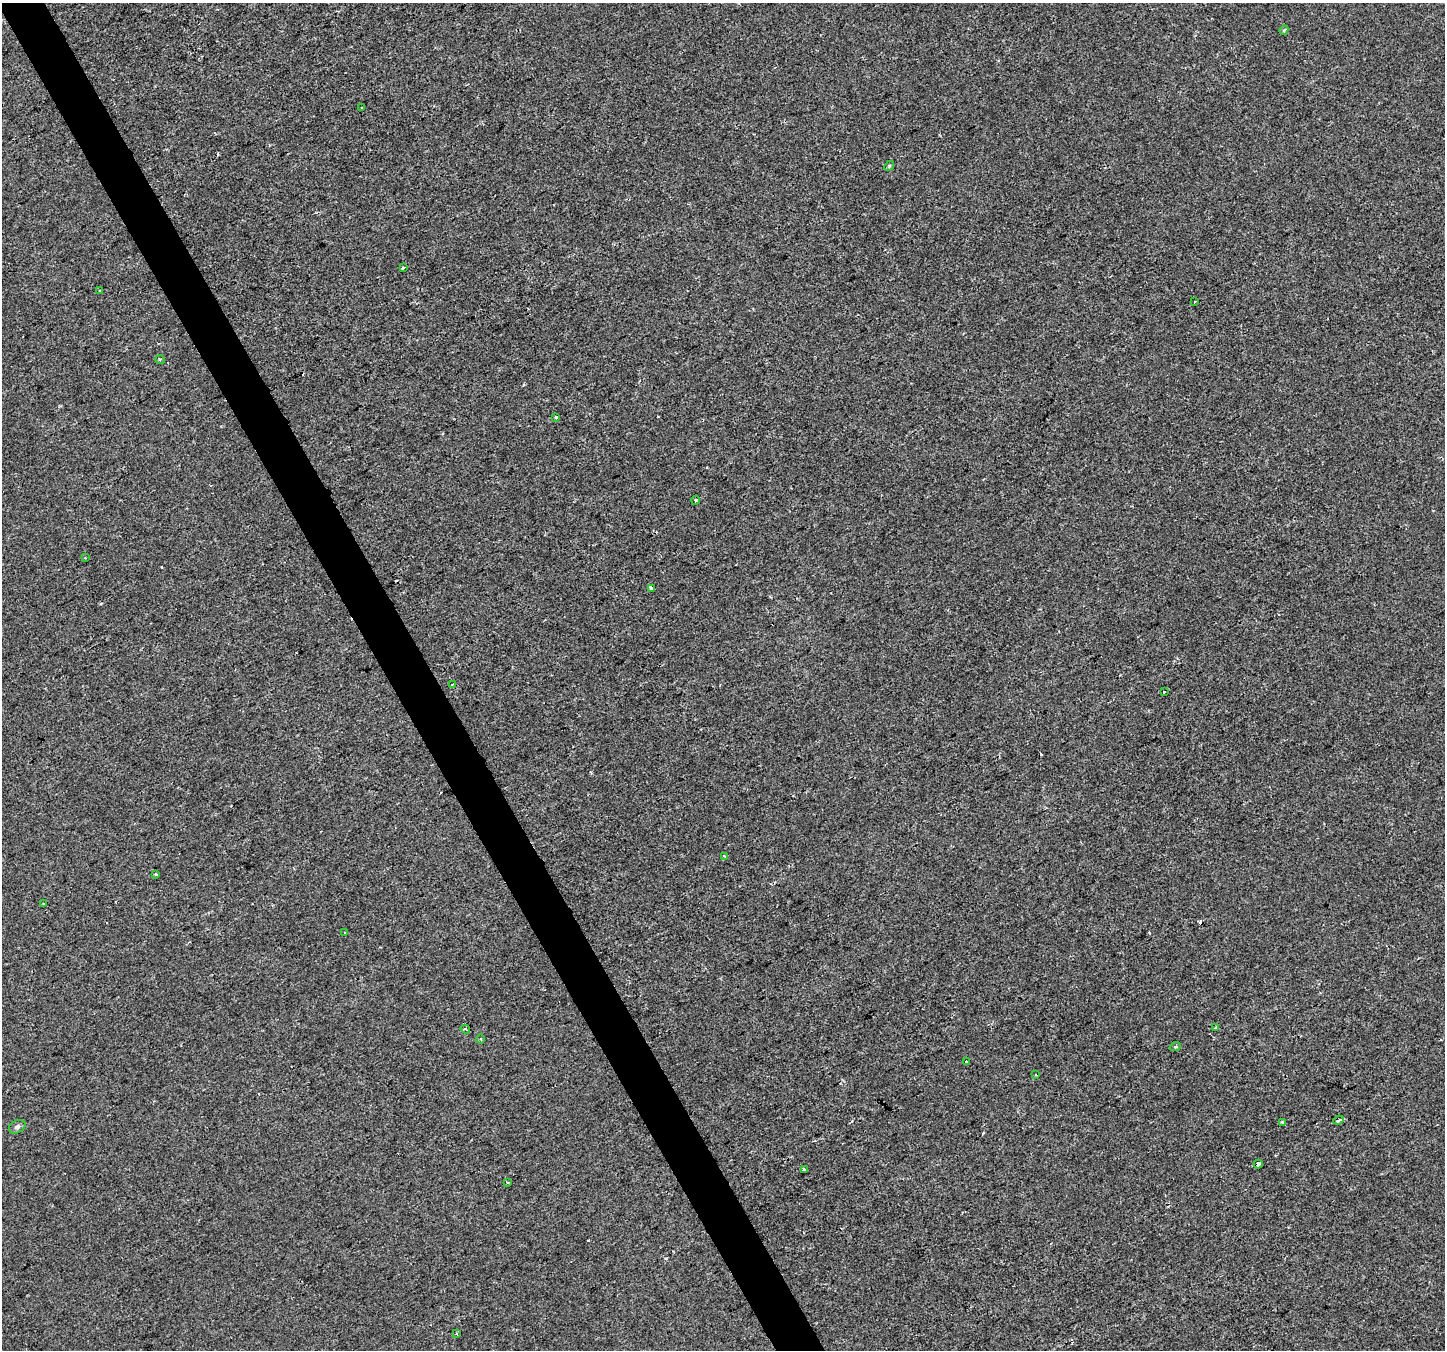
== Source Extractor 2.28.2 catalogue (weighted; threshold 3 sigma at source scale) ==
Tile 11 of 4 x 4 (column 3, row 3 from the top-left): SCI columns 2886-4328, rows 1450-2797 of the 5772 x 5655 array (HDU 1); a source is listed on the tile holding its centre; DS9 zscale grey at full resolution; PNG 1447 x 1352 px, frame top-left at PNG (2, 3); each listed source drawn as its Kron ellipse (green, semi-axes under 4 px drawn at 4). Shown black and unused: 3% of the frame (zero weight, under 2 of 3 exposures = <1% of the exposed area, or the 3 px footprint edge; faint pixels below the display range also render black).
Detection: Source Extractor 2.28.2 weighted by HDU 2 'WHT'; one run over the whole footprint, this tile lists its part. Background 2.47e-04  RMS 0.0042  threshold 0.019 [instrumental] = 3 sigma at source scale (4.5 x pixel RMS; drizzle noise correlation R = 1.50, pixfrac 1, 0.0396/0.0396 arcsec/px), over >= 5 px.
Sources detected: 39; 9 cosmic-ray / hot-pixel residue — neither listed nor drawn; the other 30 listed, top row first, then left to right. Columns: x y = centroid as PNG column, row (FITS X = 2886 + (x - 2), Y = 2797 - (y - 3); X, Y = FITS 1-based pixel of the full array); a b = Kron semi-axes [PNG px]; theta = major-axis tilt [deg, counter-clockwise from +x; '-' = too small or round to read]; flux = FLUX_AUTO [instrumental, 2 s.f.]
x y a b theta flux
1284 30 5 3 - 0.56
362 108 3 2 - 0.67
889 166 5 4 - 0.48
403 267 3 3 - 1.1
99 291 3 3 - 0.67
1195 301 2 2 - 0.44
160 360 4 3 - 0.4
556 417 3 3 - 2.3
695 500 4 3 - 0.47
85 558 3 3 - 0.28
651 589 3 3 - 8.1
453 684 3 2 - 0.48
1164 692 3 2 - 0.65
725 857 4 3 - 1.1
156 874 3 2 - 0.43
44 904 3 2 - 0.48
345 933 4 2 - 0.47
1215 1027 3 3 - 1.3
465 1029 4 3 - 0.41
480 1039 4 3 - 0.38
1175 1047 5 3 - 0.41
966 1061 3 2 - 0.39
1035 1074 3 2 - 0.54
1338 1120 5 3 - 2.4
1282 1122 3 3 - 0.56
17 1127 9 6 28 1.3
1258 1164 4 3 - 4.7
804 1170 4 2 - 0.69
507 1183 4 3 - 1
456 1334 3 3 - 0.89
Overlapping masked pixels (flux is a lower limit): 2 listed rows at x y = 1338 1120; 1258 1164